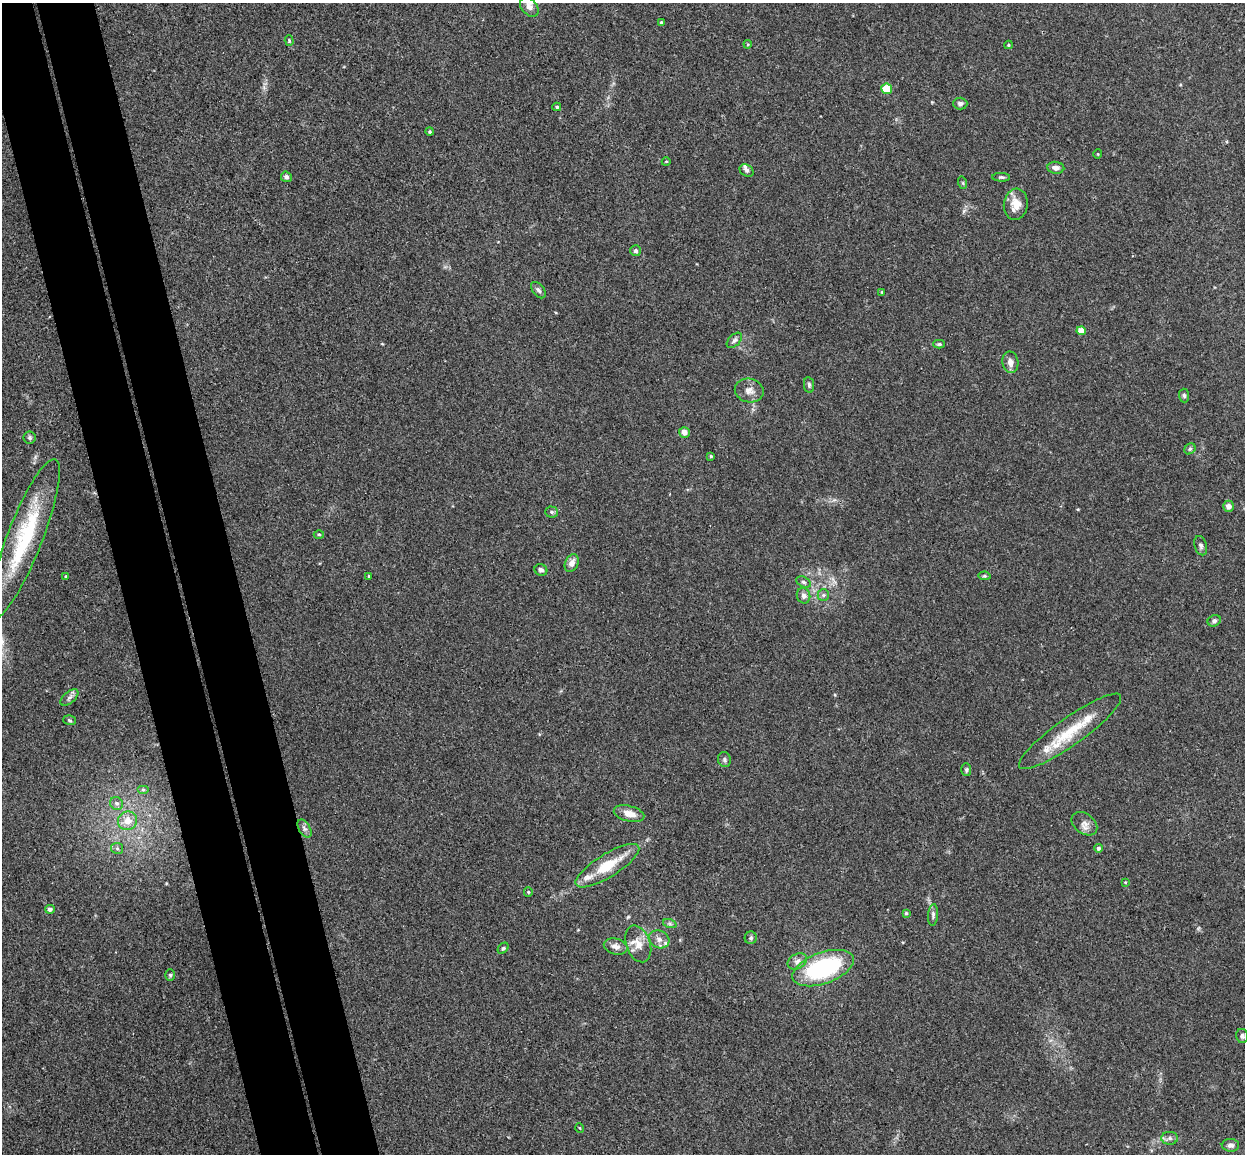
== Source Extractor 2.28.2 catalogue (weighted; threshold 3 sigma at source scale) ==
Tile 11 of 4 x 4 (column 3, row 3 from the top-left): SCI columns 2545-3787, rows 1305-2456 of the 5086 x 5029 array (HDU 1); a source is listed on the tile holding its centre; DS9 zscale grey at full resolution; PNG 1247 x 1156 px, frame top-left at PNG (2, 3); each listed source drawn as its Kron ellipse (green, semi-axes under 4 px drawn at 4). Shown black and unused: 9% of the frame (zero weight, under 3 of 4 exposures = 5% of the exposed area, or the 3 px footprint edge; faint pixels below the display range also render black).
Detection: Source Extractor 2.28.2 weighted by HDU 2 'WHT'; one run over the whole footprint, this tile lists its part. Background 0.0387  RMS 0.0042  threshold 0.0191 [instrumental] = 3 sigma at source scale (4.5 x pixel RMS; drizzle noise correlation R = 1.50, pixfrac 1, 0.05/0.05 arcsec/px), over >= 5 px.
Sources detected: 81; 4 inside a brighter listed object's ellipse — not listed separately; the other 77 listed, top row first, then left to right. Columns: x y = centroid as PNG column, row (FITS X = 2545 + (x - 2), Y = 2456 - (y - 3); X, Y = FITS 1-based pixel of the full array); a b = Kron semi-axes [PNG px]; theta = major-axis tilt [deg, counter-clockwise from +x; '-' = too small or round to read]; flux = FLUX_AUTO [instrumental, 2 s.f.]
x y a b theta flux
529 7 11 7 -50 2.2
661 22 4 3 - 0.48
289 41 5 4 - 0.46
748 44 4 4 - 0.4
1008 45 4 4 - 0.43
887 89 5 5 - 8.5
960 104 7 6 - 1.2
557 107 4 4 - 0.59
430 132 4 4 - 0.59
1098 154 5 3 - 0.36
666 162 4 3 - 0.33
1056 168 8 6 -5 2
747 170 7 5 -37 0.95
286 177 5 5 - 1.2
1001 177 9 4 -1 0.77
963 183 6 4 -72 0.54
1016 204 16 12 83 5.5
636 251 5 5 - 1.1
538 290 9 5 -51 1.1
882 292 3 3 - 0.37
1081 331 4 4 - 7.2
734 340 9 5 45 1.2
939 344 6 4 0 0.69
1010 362 11 8 -80 2.5
809 385 8 5 -80 0.86
749 390 14 11 -11 3.3
1184 396 7 5 -86 0.76
684 432 5 5 - 2.8
30 437 6 6 - 0.86
1190 449 6 5 - 0.73
711 456 4 3 - 0.44
1228 506 5 5 - 2.4
552 512 6 5 - 0.83
319 534 5 3 - 0.49
24 539 85 18 69 40
1201 546 10 6 -73 1.2
572 563 9 6 63 2.7
541 570 6 5 - 1.3
66 576 4 2 - 0.29
369 576 4 4 - 0.46
985 576 6 4 -10 0.54
803 582 8 5 -27 0.89
823 595 6 5 - 0.95
803 596 8 6 -76 1.7
1214 621 7 5 25 0.99
69 697 11 5 41 1.5
69 720 6 4 -19 0.66
1070 731 62 14 36 17
724 760 7 6 - 1
966 770 6 5 - 0.75
143 790 6 4 0 0.59
116 803 7 6 - 1.2
629 814 15 7 -14 4.6
127 821 9 9 - 4.3
1084 824 14 10 -36 2.7
304 829 10 5 -58 1.3
117 848 6 5 - 0.8
1098 848 4 4 - 0.91
607 866 37 11 32 14
1125 882 4 2 - 0.31
528 892 5 4 - 0.46
50 909 5 4 - 1.4
906 913 4 4 - 0.5
933 915 11 5 86 1.2
670 924 7 4 -19 0.8
751 938 6 6 - 0.87
659 939 10 8 -27 2.6
638 944 19 12 -71 5.5
616 946 12 8 -15 2.6
503 948 6 4 45 0.79
797 961 10 7 27 1.8
823 968 32 15 20 48
170 975 5 4 - 0.68
1242 1036 7 6 - 1.1
580 1128 5 3 - 0.34
1170 1138 8 6 -1 1.4
1230 1145 8 6 -2 1.4